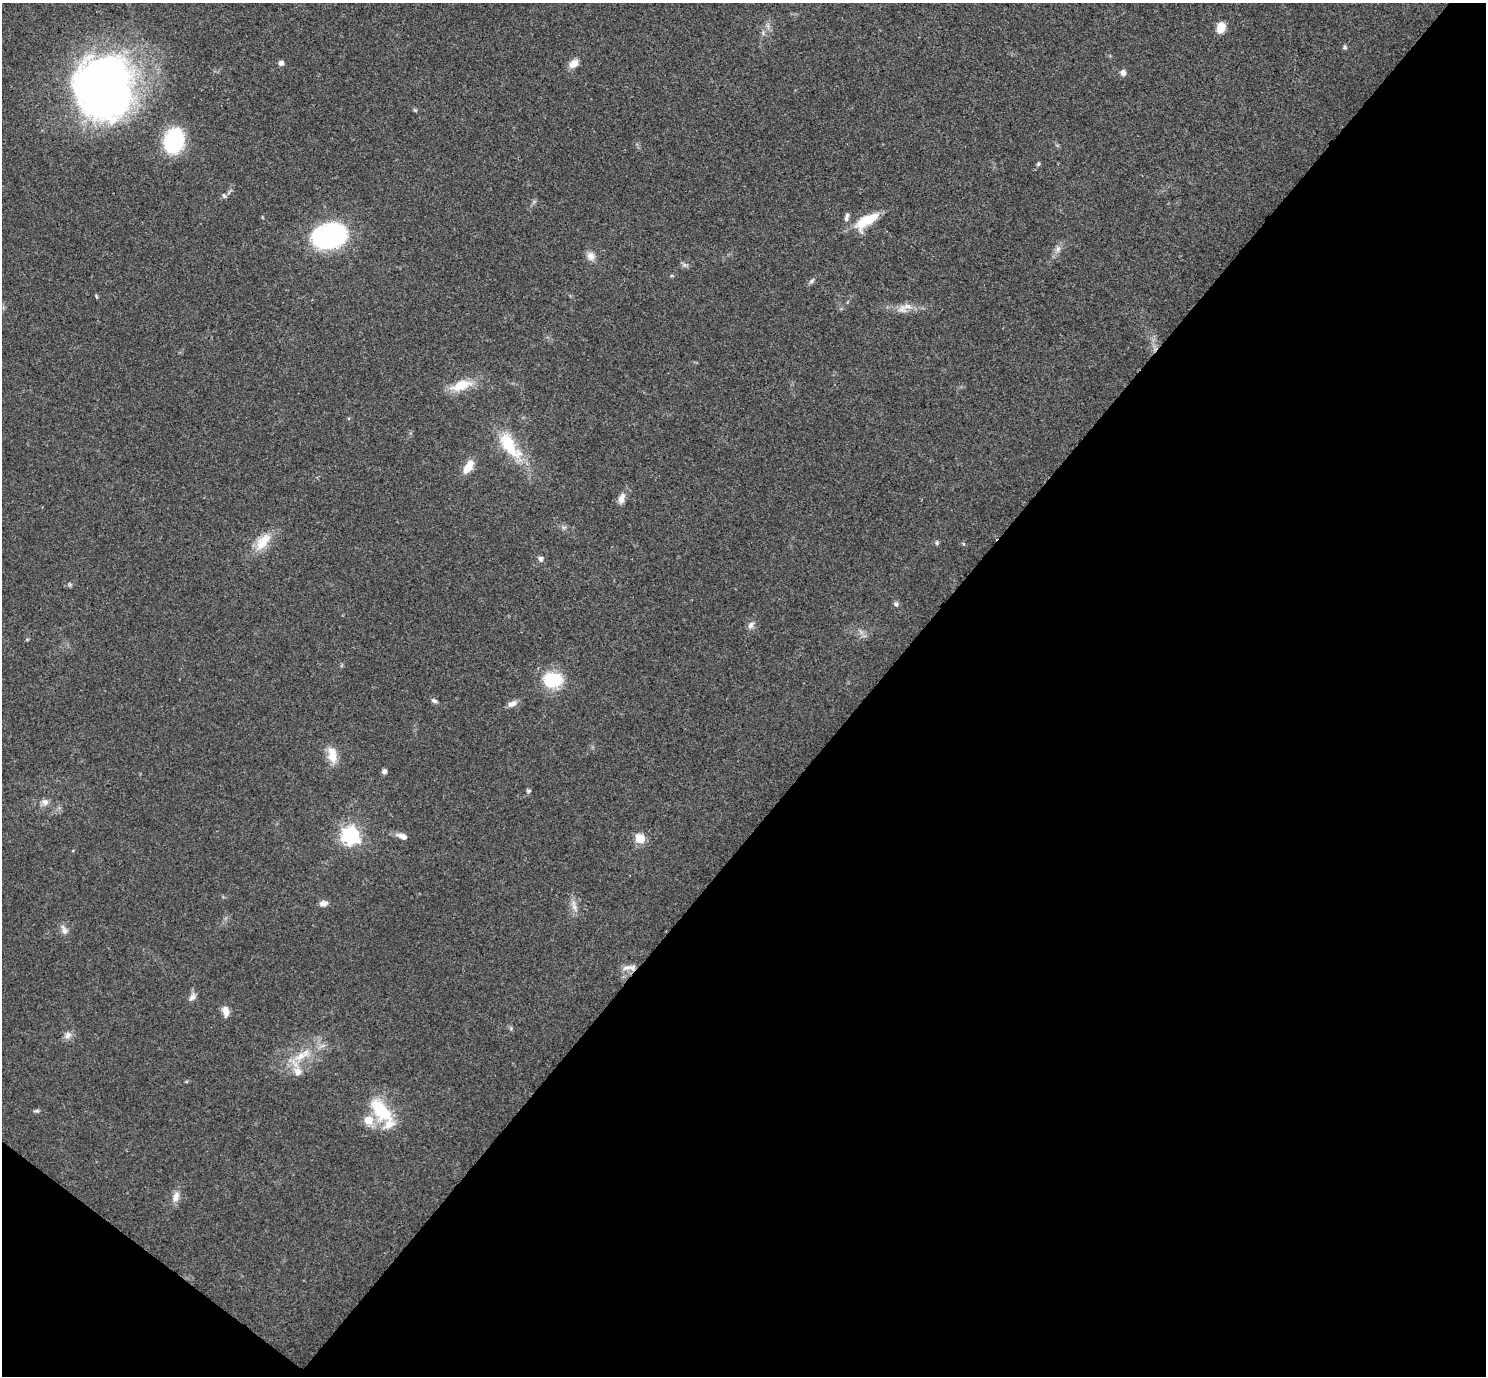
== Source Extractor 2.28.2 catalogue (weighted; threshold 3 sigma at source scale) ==
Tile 15 of 4 x 4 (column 3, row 4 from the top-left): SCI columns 2973-4456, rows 154-1527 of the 5943 x 5946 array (HDU 1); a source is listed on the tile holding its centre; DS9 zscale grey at full resolution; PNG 1488 x 1378 px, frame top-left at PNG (2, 3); no overlay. Shown black and unused: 43% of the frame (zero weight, under 3 of 4 exposures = <1% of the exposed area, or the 3 px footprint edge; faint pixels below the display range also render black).
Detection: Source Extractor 2.28.2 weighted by HDU 2 'WHT'; one run over the whole footprint, this tile lists its part. Background 0.0766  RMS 0.0062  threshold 0.0279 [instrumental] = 3 sigma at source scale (4.5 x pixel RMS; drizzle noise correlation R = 1.50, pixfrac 1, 0.05/0.05 arcsec/px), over >= 5 px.
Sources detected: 52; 1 inside a brighter listed object's ellipse — not listed separately; the other 51 listed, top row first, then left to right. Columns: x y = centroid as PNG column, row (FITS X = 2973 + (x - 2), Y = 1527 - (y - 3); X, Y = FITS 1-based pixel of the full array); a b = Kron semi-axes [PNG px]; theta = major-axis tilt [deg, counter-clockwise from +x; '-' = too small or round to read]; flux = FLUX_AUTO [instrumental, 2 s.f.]
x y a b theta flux
1221 28 9 7 75 11
1345 47 6 5 - 1.1
281 63 5 5 - 2.7
574 63 13 9 40 4.7
1123 73 7 7 - 2.9
103 88 64 59 -73 350
415 110 7 4 -44 0.82
174 141 23 16 79 53
1038 164 5 5 - 0.93
224 196 7 5 -71 1.2
846 219 8 5 75 1.6
867 220 28 11 33 19
329 236 23 17 15 130
1058 249 10 7 61 2.7
590 256 12 9 -63 4.1
812 281 9 5 57 1.3
96 296 6 3 -71 0.65
902 309 13 12 - 5
461 385 29 13 18 14
509 445 42 16 -54 28
468 467 17 8 56 8.9
622 498 14 8 71 4
263 542 27 13 52 12
937 543 6 5 - 0.97
540 559 7 6 - 2.1
896 604 6 6 - 1.6
751 625 10 7 55 2.6
553 680 24 18 -1 23
434 701 8 5 -26 1.6
512 704 13 7 25 3.2
332 755 21 11 -80 9.3
384 771 5 5 - 2.4
528 791 6 5 - 1.1
45 802 9 8 - 3.1
351 835 7 7 - 240
402 836 14 7 -22 3.7
640 839 5 5 - 27
323 903 9 7 1 3.5
574 907 12 6 -68 3.2
64 931 11 7 -72 3
629 968 21 7 2 4.4
192 997 11 7 52 2.7
226 1011 13 7 -81 4.7
511 1029 5 5 - 0.89
68 1035 11 8 48 3
300 1056 19 9 30 9.9
298 1072 13 11 -34 5.9
36 1111 7 4 0 1
381 1112 39 15 -55 32
368 1120 7 7 - 12
176 1197 14 8 68 4.7
Overlapping masked pixels (flux is a lower limit): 1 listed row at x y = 629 968